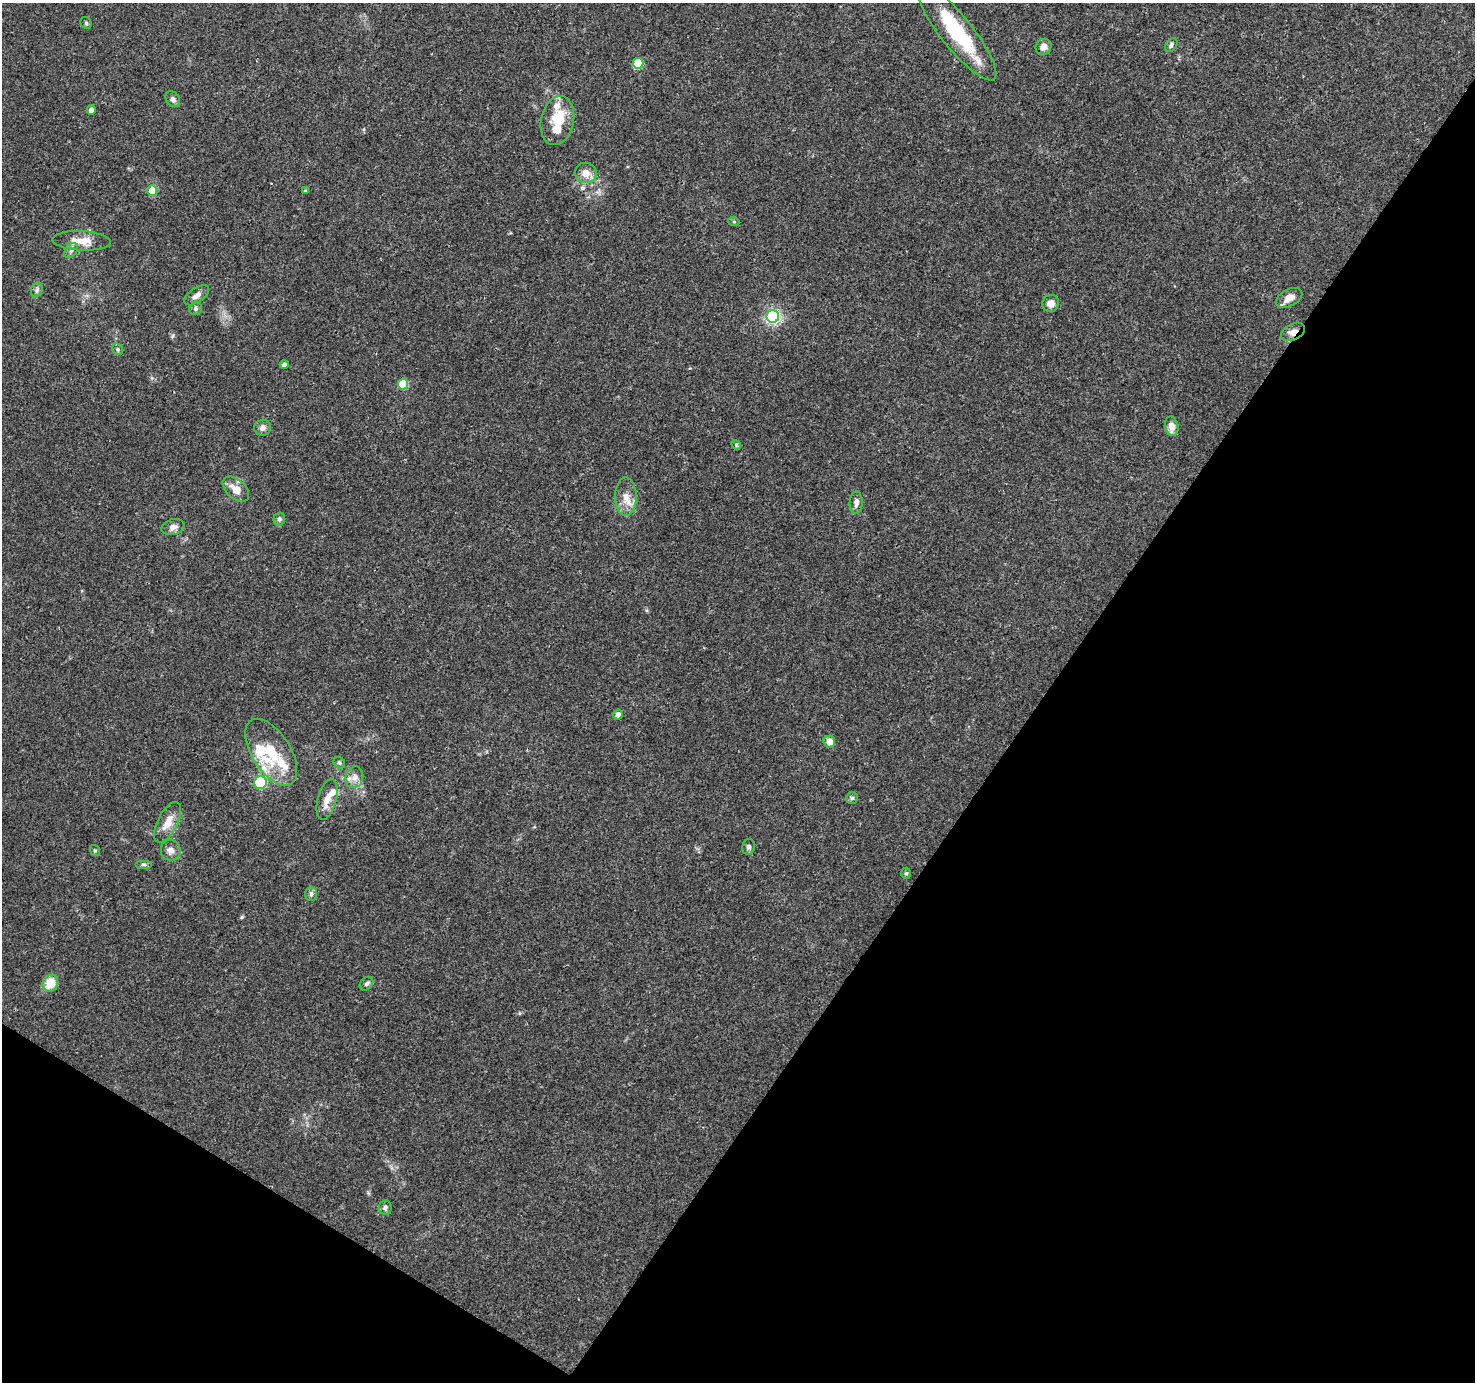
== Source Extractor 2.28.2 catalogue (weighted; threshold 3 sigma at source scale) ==
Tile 15 of 4 x 4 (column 3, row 4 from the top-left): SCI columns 2946-4418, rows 190-1569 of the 5899 x 5963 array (HDU 1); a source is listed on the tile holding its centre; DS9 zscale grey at full resolution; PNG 1477 x 1384 px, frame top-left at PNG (2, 3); each listed source drawn as its Kron ellipse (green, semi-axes under 4 px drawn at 4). Shown black and unused: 34% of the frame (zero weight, under 3 of 4 exposures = <1% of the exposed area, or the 3 px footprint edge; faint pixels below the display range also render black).
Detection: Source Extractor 2.28.2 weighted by HDU 2 'WHT'; one run over the whole footprint, this tile lists its part. Background 0.0309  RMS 0.0027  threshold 0.0121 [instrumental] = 3 sigma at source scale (4.5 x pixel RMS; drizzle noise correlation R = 1.50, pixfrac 1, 0.0396/0.0396 arcsec/px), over >= 5 px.
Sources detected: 59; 1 inside a brighter object's white glare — neither listed nor drawn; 8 inside a brighter listed object's ellipse — not listed separately; the other 50 listed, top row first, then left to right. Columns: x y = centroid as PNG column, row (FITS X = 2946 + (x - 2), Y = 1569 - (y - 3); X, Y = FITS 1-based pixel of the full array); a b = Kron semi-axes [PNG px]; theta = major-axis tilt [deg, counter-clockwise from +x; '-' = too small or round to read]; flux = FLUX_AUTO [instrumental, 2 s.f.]
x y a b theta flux
86 23 6 5 - 0.41
957 32 60 16 -52 20
1171 45 8 5 56 0.7
1044 47 8 7 - 1.5
638 63 5 5 - 9.9
173 99 8 6 -54 0.97
91 110 5 4 - 1.8
557 120 25 16 78 7.9
586 173 11 10 - 2.7
152 190 5 5 - 4.1
305 191 3 3 - 0.29
734 222 5 3 - 0.28
82 241 29 9 -3 4.1
71 250 8 5 49 0.77
37 290 7 5 69 0.72
197 295 14 7 35 1.6
1289 298 14 8 28 2.3
1051 303 9 8 - 1.9
196 308 7 6 - 0.76
773 316 6 6 - 60
1293 332 13 8 27 2
118 349 6 5 - 0.44
284 365 4 3 - 0.72
403 384 5 5 - 11
1172 426 10 6 -76 2.3
263 428 8 8 - 1.2
736 445 5 4 - 0.34
236 489 16 9 -41 3.4
626 497 19 10 -90 3.2
856 503 11 6 87 1.1
279 519 6 5 - 0.74
173 527 12 8 17 1.6
618 715 5 5 - 1.7
829 742 6 6 - 2.4
271 752 38 19 -58 11
339 763 6 5 - 0.48
354 777 11 8 73 1.8
260 783 6 6 - 20
852 798 6 6 - 0.51
327 799 21 9 75 3.1
168 822 22 10 62 3.8
749 847 8 6 74 0.72
171 850 10 10 - 1.6
95 851 6 4 -54 0.36
143 864 8 4 0 0.55
906 873 5 4 - 0.43
311 894 7 6 - 0.69
50 983 8 7 - 5.4
366 984 8 5 45 0.69
385 1208 7 6 - 0.83
Overlapping masked pixels (flux is a lower limit): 1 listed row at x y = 1293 332